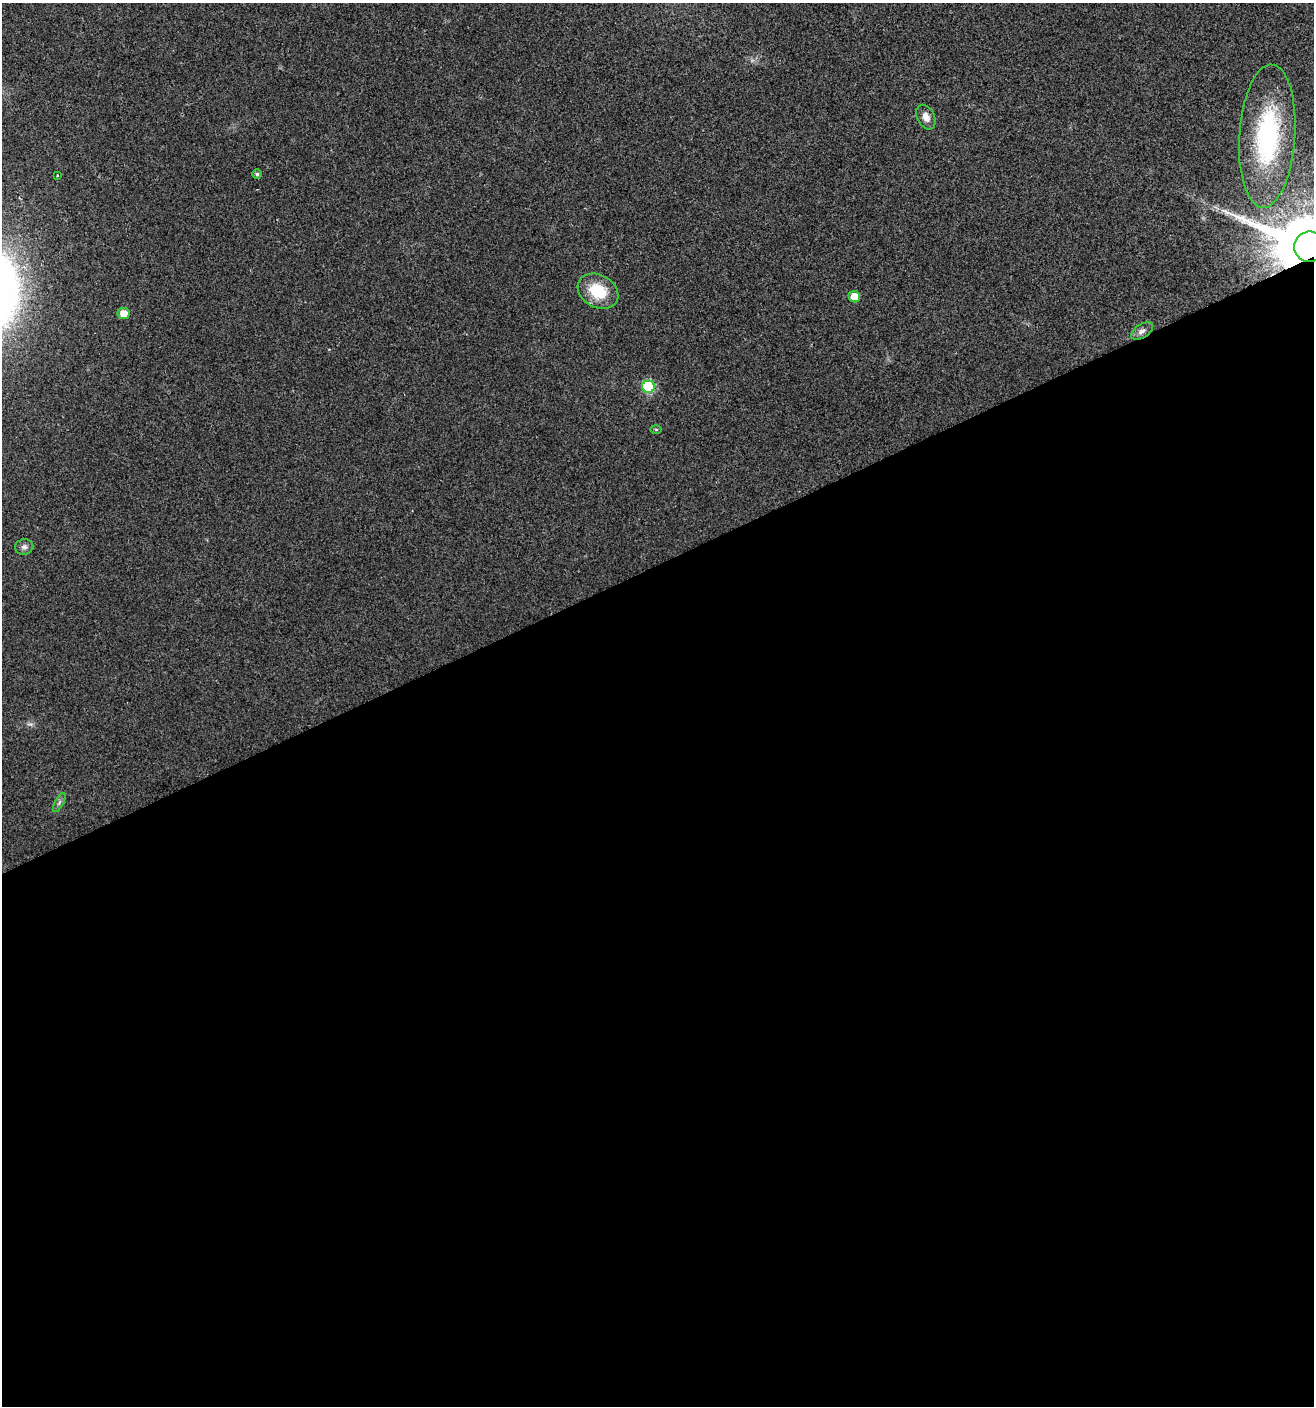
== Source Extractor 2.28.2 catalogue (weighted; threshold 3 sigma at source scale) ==
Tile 15 of 4 x 4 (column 3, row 4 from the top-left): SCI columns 2766-4077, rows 1-1404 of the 5474 x 5618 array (HDU 1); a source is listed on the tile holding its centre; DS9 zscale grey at full resolution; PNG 1316 x 1408 px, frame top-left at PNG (2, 3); each listed source drawn as its Kron ellipse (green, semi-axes under 4 px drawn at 4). Shown black and unused: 60% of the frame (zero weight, under 2 of 3 exposures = <1% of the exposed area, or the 3 px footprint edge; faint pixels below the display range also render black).
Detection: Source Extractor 2.28.2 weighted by HDU 2 'WHT'; one run over the whole footprint, this tile lists its part. Background 0.0185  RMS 0.0053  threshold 0.0238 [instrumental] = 3 sigma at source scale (4.5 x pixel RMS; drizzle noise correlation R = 1.50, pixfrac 1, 0.0396/0.0396 arcsec/px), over >= 5 px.
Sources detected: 13; all 13 listed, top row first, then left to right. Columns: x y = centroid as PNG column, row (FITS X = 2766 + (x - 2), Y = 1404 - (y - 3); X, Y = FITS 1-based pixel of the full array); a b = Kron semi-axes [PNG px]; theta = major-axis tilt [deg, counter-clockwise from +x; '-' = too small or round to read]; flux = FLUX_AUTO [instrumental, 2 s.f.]
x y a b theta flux
926 117 13 8 -64 3.9
1267 136 72 28 86 74
257 174 5 4 - 1
57 176 3 2 - 0.64
1309 247 15 15 - 7700
598 291 21 16 -30 17
854 297 6 5 - 8.7
124 313 6 5 - 5.7
1142 331 12 6 33 2.4
648 387 6 6 - 43
656 429 6 4 -1 0.62
24 547 9 7 10 2
59 803 10 3 61 1
Overlapping masked pixels (flux is a lower limit): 1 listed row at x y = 1309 247
Isophote crosses this tile's border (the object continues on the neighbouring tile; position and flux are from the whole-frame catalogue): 1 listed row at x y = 1309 247